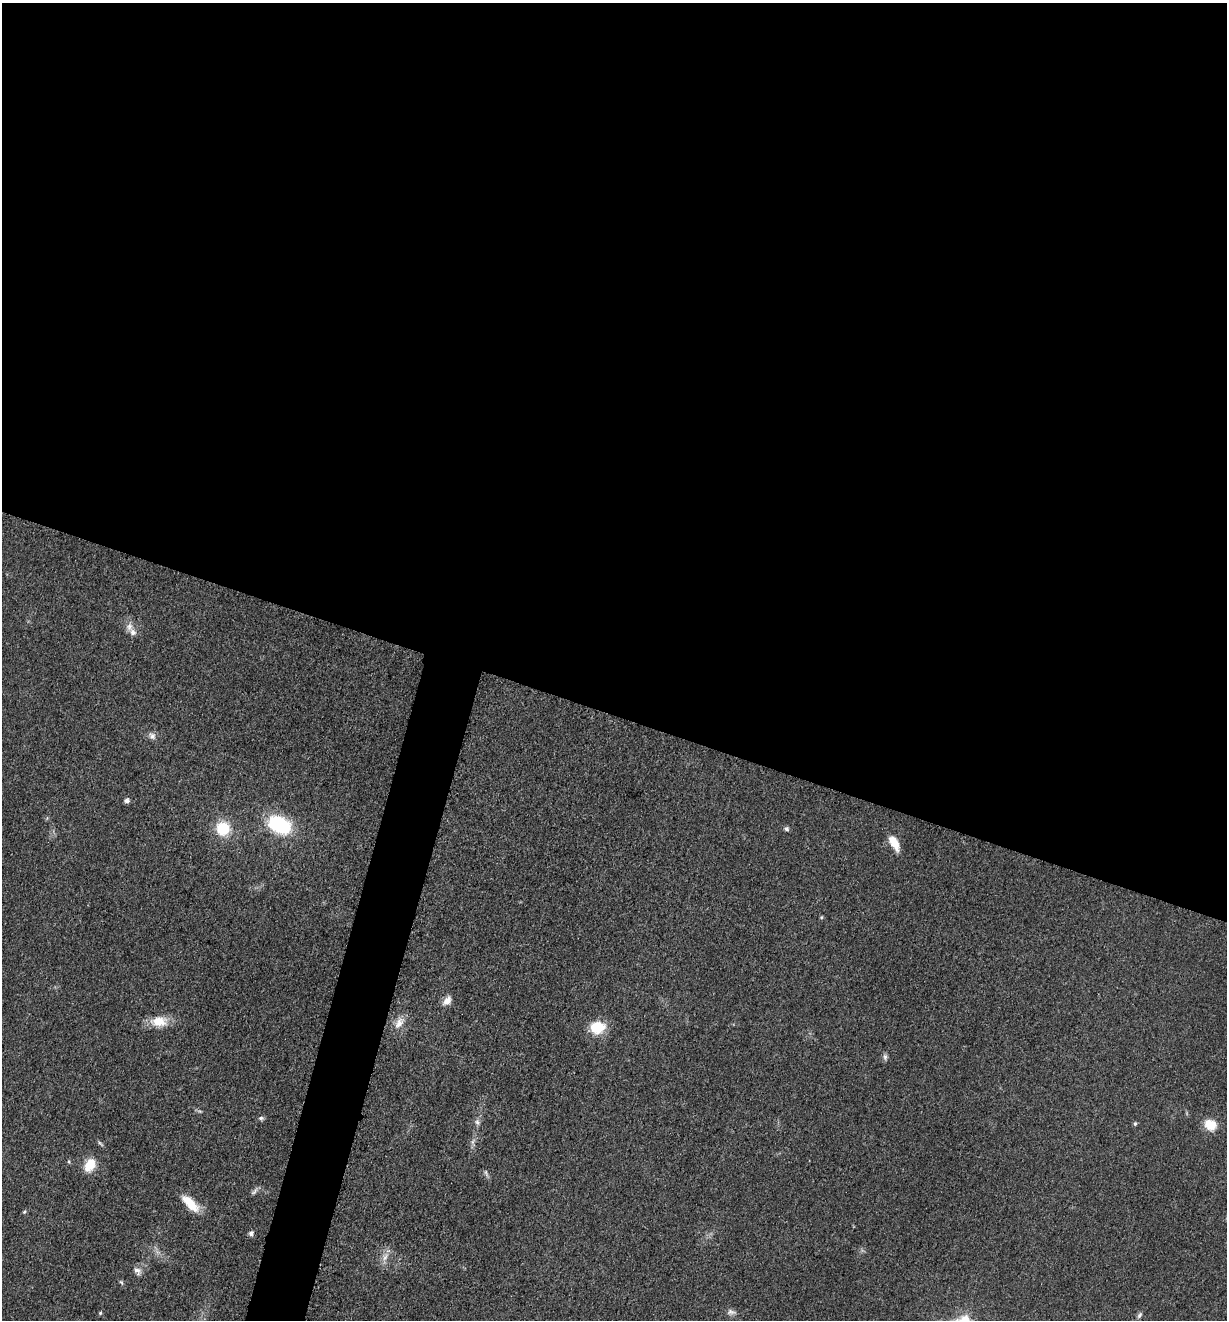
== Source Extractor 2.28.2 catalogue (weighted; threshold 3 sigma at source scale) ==
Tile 3 of 4 x 4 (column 3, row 1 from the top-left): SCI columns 2715-3939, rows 3968-5285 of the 5306 x 5294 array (HDU 1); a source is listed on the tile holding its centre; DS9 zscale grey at full resolution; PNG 1229 x 1322 px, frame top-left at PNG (2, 3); no overlay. Shown black and unused: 57% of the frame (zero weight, under 3 of 5 exposures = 1% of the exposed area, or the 3 px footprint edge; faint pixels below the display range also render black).
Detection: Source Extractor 2.28.2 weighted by HDU 2 'WHT'; one run over the whole footprint, this tile lists its part. Background 0.0505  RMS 0.0057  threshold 0.0256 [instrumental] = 3 sigma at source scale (4.5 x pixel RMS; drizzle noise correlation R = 1.50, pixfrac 1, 0.05/0.05 arcsec/px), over >= 5 px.
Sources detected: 30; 1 inside a brighter listed object's ellipse — not listed separately; the other 29 listed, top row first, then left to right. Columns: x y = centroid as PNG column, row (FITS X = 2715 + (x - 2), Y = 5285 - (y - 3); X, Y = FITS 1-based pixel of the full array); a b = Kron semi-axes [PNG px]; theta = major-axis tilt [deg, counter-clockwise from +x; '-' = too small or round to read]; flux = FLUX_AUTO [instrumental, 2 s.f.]
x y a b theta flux
129 627 10 9 - 3.5
152 736 10 8 -47 2.4
127 801 7 6 - 1.7
279 825 24 15 -27 40
223 828 13 13 - 19
786 829 6 6 - 1.2
894 843 19 9 -61 8.5
822 917 5 3 - 0.64
447 1001 13 8 48 4.2
159 1021 22 13 0 10
399 1023 18 10 54 5.7
597 1027 17 14 10 15
885 1057 8 6 -90 1.5
261 1118 8 5 0 1.2
477 1122 9 7 -52 1.8
1135 1124 5 4 - 0.85
1210 1125 15 12 -29 9.4
90 1165 15 10 59 10
486 1173 10 4 -57 1.2
254 1192 13 5 44 1.6
190 1203 25 9 -45 12
24 1212 5 4 - 0.71
251 1233 7 6 - 1.5
385 1257 14 5 59 3.2
137 1271 12 8 -39 2.9
121 1282 8 4 -53 0.96
731 1312 12 7 -8 2.3
100 1313 4 4 - 0.75
1139 1315 9 5 54 1.3